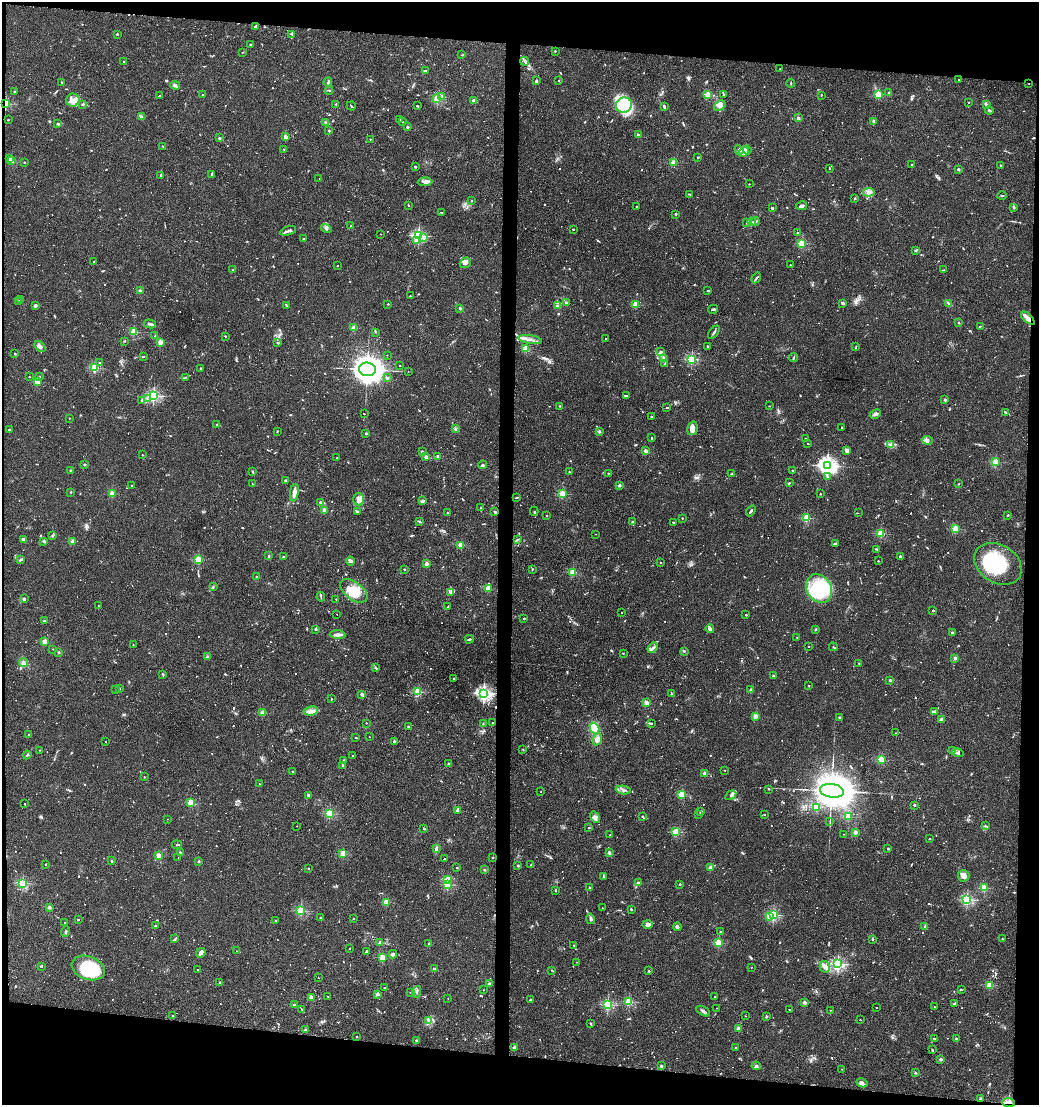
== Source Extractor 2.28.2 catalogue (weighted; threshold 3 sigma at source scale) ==
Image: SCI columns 188-4335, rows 1-4410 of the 4435 x 4410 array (HDU 1 of 3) = the unmasked area's bounding box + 8 px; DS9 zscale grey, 4 x 4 block average (1 PNG px = mean of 4 x 4 image px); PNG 1041 x 1107 px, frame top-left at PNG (2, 2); each listed source drawn as its Kron ellipse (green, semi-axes under 4 px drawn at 4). Shown black and unused: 11% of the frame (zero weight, under 2 of 3 exposures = <1% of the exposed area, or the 3 px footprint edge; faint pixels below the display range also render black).
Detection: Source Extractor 2.28.2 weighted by HDU 2 'WHT'. Background 0.0536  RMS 0.0051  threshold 0.023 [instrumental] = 3 sigma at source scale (4.5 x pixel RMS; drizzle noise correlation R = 1.50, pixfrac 1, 0.05/0.05 arcsec/px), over >= 5 px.
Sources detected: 1244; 10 too faint to see at this stretch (4 x 4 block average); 6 inside a brighter object's white glare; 49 cosmic-ray / hot-pixel residue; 3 long thin detections or spike segments (spike, bleed or trail) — neither listed nor drawn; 19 coinciding with a brighter row at this scale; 36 inside a brighter listed object's ellipse — not listed separately; of the other 1121, all 500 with FLUX_AUTO >= 1.94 (the completeness limit of this list) listed and drawn (621 fainter detections not listed), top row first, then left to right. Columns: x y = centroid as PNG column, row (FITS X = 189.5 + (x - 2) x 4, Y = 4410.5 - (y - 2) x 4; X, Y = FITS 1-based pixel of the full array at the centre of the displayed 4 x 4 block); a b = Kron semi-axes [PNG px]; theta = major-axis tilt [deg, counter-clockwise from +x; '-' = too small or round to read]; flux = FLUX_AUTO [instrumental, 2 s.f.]
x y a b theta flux
255 26 3 2 - 3.9
117 34 2 2 - 11
292 34 3 2 - 2.4
251 45 2 2 - 7.9
555 51 2 2 - 5.6
242 52 2 2 - 3.3
462 55 3 2 - 2.2
525 61 5 2 - 5
124 62 2 2 - 4.9
780 69 2 2 - 2.1
426 71 3 2 - 3.3
536 80 3 2 - 3.2
959 80 2 2 - 4.1
559 81 2 2 - 3.3
62 82 2 2 - 2.5
328 82 4 2 - 5.2
791 83 4 2 - 1.9
1029 83 2 2 - 6
175 85 5 2 - 6.3
329 90 4 2 - 3
14 92 3 2 - 3.1
889 93 3 2 - 3.6
708 94 2 2 - 100
878 94 2 2 - 180
203 95 2 2 - 2.2
724 95 3 2 - 2
821 95 2 2 - 4.2
159 96 2 2 - 2.2
442 97 2 2 - 74
437 99 2 2 - 160
73 100 6 6 - 21
474 100 3 3 - 10
969 102 2 2 - 3.8
6 103 2 2 - 260
83 104 2 2 - 2.6
336 104 2 2 - 6
986 104 3 2 - 3
624 105 8 7 - 54
351 106 4 2 - 3.1
417 106 3 2 - 2.6
720 106 6 4 35 14
664 107 3 2 - 7.3
989 110 4 3 - 5.1
141 117 4 2 - 17
798 118 2 2 - 35
400 119 2 2 - 11
8 120 2 2 - 2.1
874 121 4 2 - 8.8
326 122 3 2 - 2.3
403 122 2 2 - 2.3
58 124 2 2 - 6.1
407 127 2 2 - 9.3
329 131 2 2 - 13
638 135 2 2 - 28
286 137 2 2 - 68
219 138 2 2 - 23
370 139 2 2 - 3.5
163 146 3 2 - 2
284 149 2 2 - 2.3
739 150 5 3 - 7.4
747 150 5 3 - 7.1
744 152 6 2 31 6.5
698 157 2 2 - 2.9
10 159 2 2 - 5.7
12 160 2 2 - 90
24 162 2 2 - 5.9
673 162 2 2 - 96
912 165 2 2 - 2.3
1001 165 3 2 - 2.4
415 167 3 2 - 2.9
830 168 2 2 - 2.5
958 169 2 2 - 21
212 174 4 2 - 3
161 175 4 2 - 4
319 178 2 2 - 2
425 182 7 4 2 12
749 184 2 2 - 3.4
869 192 6 2 6 6.6
689 194 3 2 - 2
1002 196 5 2 - 3.5
855 199 3 2 - 2.5
472 201 2 2 - 3.2
408 205 2 2 - 4.1
802 206 5 2 - 9.6
637 207 2 2 - 5.8
1014 207 2 2 - 5.9
772 208 2 2 - 15
442 212 3 2 - 82
675 214 2 2 - 3.5
755 221 4 2 - 5.8
752 222 4 2 - 5.1
747 223 3 2 - 2.5
351 226 2 2 - 6.5
326 229 5 3 - 6.3
573 229 2 2 - 7.2
288 231 8 2 18 8
797 232 2 2 - 6.3
381 234 2 2 - 1.9
418 236 2 2 - 600
424 237 2 2 - 7.9
303 239 2 2 - 5
416 241 3 3 - 4.8
802 243 2 2 - 190
916 250 3 2 - 3.2
94 261 2 2 - 3.3
465 263 6 5 - 13
790 265 2 2 - 3
337 266 2 2 - 3.7
233 270 2 2 - 2.2
943 270 3 2 - 2.2
756 278 6 2 55 4.5
140 291 2 2 - 46
708 291 2 2 - 3.4
410 296 2 2 - 3.2
21 300 2 2 - 3.9
18 301 2 2 - 4.8
566 303 2 2 - 39
843 303 3 2 - 9.2
388 304 2 2 - 3.2
635 304 2 2 - 120
949 304 3 2 - 3.8
36 305 3 3 - 5
286 305 3 2 - 3.7
557 306 3 2 - 4.7
460 308 2 2 - 19
713 309 5 2 - 5
1028 318 8 2 -44 29
959 323 2 2 - 3.4
150 324 6 2 -13 8.5
980 326 2 2 - 2.3
354 328 2 2 - 86
134 332 2 2 - 160
375 332 2 2 - 3.5
714 332 7 2 54 5.5
155 336 3 2 - 2.9
225 336 2 2 - 2
605 338 2 2 - 42
530 340 12 2 -8 12
125 341 2 2 - 1.9
160 342 2 2 - 88
278 343 2 2 - 2
40 346 6 4 -42 10
708 346 2 2 - 2.4
856 346 3 2 - 2.1
526 349 2 2 - 140
661 351 4 2 - 3.7
15 354 2 2 - 8.8
387 355 2 2 - 2.2
143 357 3 2 - 2.3
663 358 4 2 - 4.9
793 358 4 2 - 4
692 359 2 2 - 330
99 363 2 2 - 3.6
665 364 2 2 - 2.3
400 365 2 2 - 2
95 368 2 2 - 240
201 369 2 2 - 3.6
367 369 8 6 -10 4700
408 371 2 2 - 13
29 377 2 2 - 4
39 377 2 2 - 2
185 377 4 2 - 3.2
387 378 3 2 - 7
37 382 2 2 - 97
626 395 4 2 - 160
153 396 2 2 - 520
147 399 2 2 - 2.3
945 400 2 2 - 18
141 401 2 2 - 2.1
560 406 2 2 - 7.2
770 406 2 2 - 3
667 408 3 2 - 120
1005 412 2 2 - 2.8
364 414 2 2 - 44
875 414 6 3 28 9.3
651 417 2 2 - 3.6
69 418 2 2 - 4.5
216 425 3 2 - 2.1
842 427 2 2 - 5.3
692 428 7 5 75 15
456 429 4 2 - 3.2
9 430 2 2 - 13
277 431 2 2 - 2.8
600 431 3 2 - 3.3
366 434 2 2 - 18
652 438 3 2 - 2.3
805 439 2 2 - 6.2
927 440 5 4 - 9.5
808 444 2 2 - 2.4
890 444 3 2 - 3.5
847 450 4 3 - 8.5
422 451 3 2 - 3.6
646 451 2 2 - 44
142 455 2 2 - 4.3
438 456 2 2 - 42
426 457 2 2 - 45
337 458 2 2 - 7.1
995 462 2 2 - 160
84 465 2 2 - 14
483 465 4 2 - 3.8
827 466 4 3 - 1200
71 470 3 2 - 2.5
792 470 2 2 - 5.3
253 472 3 2 - 3.7
569 472 2 2 - 4.2
608 473 2 2 - 4.2
732 474 3 2 - 2
828 477 2 2 - 8.5
285 480 2 2 - 9.9
789 483 2 2 - 2.5
253 484 3 2 - 2.2
959 484 2 2 - 2
132 485 2 2 - 3.4
619 485 2 2 - 29
71 492 2 2 - 3.2
294 493 9 3 81 19
112 494 2 2 - 110
562 494 2 2 - 180
820 494 2 2 - 7
516 497 4 2 - 2.1
358 499 6 5 - 13
422 501 4 3 - 7.5
321 502 4 3 - 6.1
481 507 2 2 - 6.9
325 510 2 2 - 71
357 511 4 2 - 7
534 511 4 2 - 2.6
751 511 6 2 51 4.9
495 512 2 2 - 4.8
448 513 2 2 - 8.1
858 513 2 2 - 2.8
1008 515 2 2 - 8.3
547 516 2 2 - 5.7
682 518 2 2 - 5.4
807 518 2 2 - 200
419 521 4 2 - 2.8
632 522 3 2 - 3.1
673 522 2 2 - 5.9
955 529 2 2 - 150
595 534 2 2 - 2.3
881 534 2 2 - 170
53 535 3 2 - 5.1
23 539 3 2 - 4.9
517 539 3 2 - 2
44 541 2 2 - 8.6
73 541 2 2 - 54
836 544 3 3 - 3.3
461 545 2 2 - 88
876 549 3 2 - 2
269 556 2 2 - 15
900 556 4 2 - 3.9
284 557 2 2 - 6.7
198 559 2 2 - 160
21 560 4 2 - 5.2
350 561 4 2 - 12
878 561 2 2 - 4.3
661 562 2 2 - 3.8
427 564 2 2 - 46
998 564 25 19 -32 200
404 569 2 2 - 9.3
532 569 2 2 - 2.3
573 572 2 2 - 150
256 577 2 2 - 3.4
213 587 2 2 - 2.1
488 589 2 2 - 110
819 589 15 12 -58 300
354 591 15 8 -37 60
451 592 4 3 - 7.9
321 597 5 2 - 3.1
24 599 4 2 - 4.2
336 599 2 2 - 3.7
98 606 2 2 - 4.5
448 607 4 2 - 2.1
933 610 2 2 - 11
622 612 2 2 - 130
337 615 2 2 - 6.9
746 615 2 2 - 10
524 618 2 2 - 9.5
44 621 3 2 - 2.6
316 629 2 2 - 16
710 629 4 2 - 8.9
816 629 3 2 - 3.1
952 633 2 2 - 13
338 635 8 3 -3 14
797 637 2 2 - 4.2
469 639 4 2 - 3.6
45 641 2 2 - 76
133 645 2 2 - 3.1
809 646 2 2 - 5.7
833 647 4 2 - 2.3
653 648 6 2 48 8.1
53 649 2 2 - 3.3
684 651 2 2 - 4.1
59 652 3 2 - 2.3
623 653 2 2 - 5.6
207 657 3 2 - 4.1
955 658 2 2 - 37
23 663 4 4 - 10
859 663 2 2 - 4.6
376 668 3 2 - 4.6
163 674 2 2 - 4.8
773 675 2 2 - 3.3
454 678 2 2 - 2.1
890 680 2 2 - 18
808 686 2 2 - 2.5
119 688 3 3 - 3.1
751 689 3 2 - 3.1
115 690 2 2 - 5.8
418 692 2 2 - 220
484 693 3 2 - 880
362 694 3 2 - 9.9
671 694 3 2 - 2.3
331 699 3 2 - 2
646 702 2 2 - 76
311 711 7 4 8 14
263 712 2 2 - 84
934 712 4 2 - 5.6
756 716 2 2 - 75
839 717 3 2 - 2.1
941 720 2 2 - 56
366 723 2 2 - 3.7
492 723 2 2 - 4.1
651 723 3 2 - 2.3
483 724 3 2 - 2.5
408 727 2 2 - 19
594 728 6 4 -60 38
896 733 2 2 - 3.5
29 735 2 2 - 20
369 737 2 2 - 3.4
356 738 2 2 - 6.1
597 739 6 4 70 19
105 742 2 2 - 2.2
395 742 2 2 - 33
39 750 2 2 - 2.7
523 750 2 2 - 2.5
953 751 4 2 - 3.7
958 753 6 4 -8 8.1
27 755 4 2 - 3.3
352 756 2 2 - 4.4
881 759 2 2 - 170
344 760 2 2 - 2.1
449 764 2 2 - 18
343 766 3 2 - 6.8
725 770 2 2 - 2.3
292 771 2 2 - 3.7
705 773 2 2 - 53
144 777 2 2 - 6.4
260 784 2 2 - 2.5
769 789 2 2 - 2
623 790 7 3 -7 9.2
832 791 12 7 -7 14000
541 792 2 2 - 2.1
682 794 2 2 - 150
308 795 2 2 - 23
731 795 6 4 31 8
190 803 2 2 - 150
25 804 2 2 - 2.8
914 805 2 2 - 17
817 807 2 2 - 180
458 810 2 2 - 46
701 812 2 2 - 31
329 813 2 2 - 260
698 814 2 2 - 2.1
765 815 2 2 - 2.7
642 816 2 2 - 6.1
595 817 6 4 -57 13
848 817 2 2 - 130
167 819 2 2 - 2.6
830 821 3 2 - 1.9
297 826 2 2 - 2
985 826 3 2 - 2.1
589 828 2 2 - 7.5
424 829 2 2 - 14
676 832 2 2 - 200
855 832 2 2 - 63
844 834 2 2 - 2.1
610 835 2 2 - 4
930 839 2 2 - 2.3
177 845 5 2 - 2.8
436 849 4 3 - 6.6
888 849 2 2 - 16
609 852 2 2 - 41
180 853 3 3 - 3.4
343 853 2 2 - 120
158 856 2 2 - 76
178 857 2 2 - 2.4
493 858 2 2 - 6.7
444 859 2 2 - 72
112 861 2 2 - 15
199 861 2 2 - 20
46 864 2 2 - 6.4
531 865 3 2 - 2.3
518 866 2 2 - 22
710 867 2 2 - 64
457 868 2 2 - 2.9
308 869 2 2 - 2.7
485 870 3 2 - 2.9
964 876 6 5 - 16
603 877 3 2 - 3.1
448 879 2 2 - 110
23 883 2 2 - 300
638 883 2 2 - 40
680 884 2 2 - 12
447 885 2 2 - 190
589 888 2 2 - 5.8
984 888 2 2 - 190
555 890 3 2 - 2.1
967 899 2 2 - 460
386 902 2 2 - 110
49 907 2 2 - 38
602 908 2 2 - 2
631 909 2 2 - 4.3
301 910 2 2 - 290
773 915 2 2 - 330
770 917 2 2 - 88
320 918 2 2 - 2.3
353 919 2 2 - 3.9
590 919 5 2 - 6.3
78 920 2 2 - 5.7
275 921 2 2 - 5.1
65 922 2 2 - 2.8
648 924 5 3 - 14
155 926 3 2 - 3.6
925 926 2 2 - 30
677 927 4 3 - 7.2
65 932 5 2 - 3.9
721 932 2 2 - 5.8
175 939 3 2 - 3.1
872 939 2 2 - 3.1
1002 939 2 2 - 4
380 943 2 2 - 42
718 943 2 2 - 180
429 944 2 2 - 12
574 945 2 2 - 5.7
349 949 2 2 - 2.2
236 951 2 2 - 4
366 951 3 2 - 4.1
201 953 5 3 - 11
393 954 4 3 - 4.8
382 957 2 2 - 140
576 962 2 2 - 3.2
838 964 2 2 - 550
41 966 2 2 - 15
751 967 2 2 - 1.9
825 967 6 5 - 15
88 968 17 11 -20 220
434 969 2 2 - 19
198 970 2 2 - 7.6
552 970 3 2 - 2.2
649 971 2 2 - 11
318 978 2 2 - 4.2
220 982 2 2 - 6
489 984 2 2 - 29
990 985 2 2 - 120
384 988 2 2 - 4
483 990 2 2 - 2.9
961 990 3 2 - 2
410 992 2 2 - 2.5
417 992 6 2 77 6.4
377 994 2 2 - 33
328 996 2 2 - 2
311 997 2 2 - 50
715 997 2 2 - 4.4
448 998 2 2 - 2
530 1000 2 2 - 9.5
629 1002 2 2 - 230
804 1002 2 2 - 52
608 1004 2 2 - 340
954 1004 3 2 - 4.2
294 1005 2 2 - 18
934 1007 2 2 - 2.9
717 1008 2 2 - 2.2
877 1008 2 2 - 110
302 1009 3 2 - 2.5
790 1009 2 2 - 60
830 1010 2 2 - 2.4
703 1011 7 3 -30 8.2
173 1015 3 2 - 2.1
745 1016 2 2 - 3.3
766 1017 3 2 - 3
429 1020 2 2 - 12
860 1020 2 2 - 2.4
591 1023 3 2 - 2.3
738 1028 4 3 - 7.5
306 1030 4 2 - 3.6
357 1037 2 2 - 7.9
934 1038 3 2 - 3.3
956 1039 2 2 - 21
416 1040 2 2 - 10
514 1047 2 2 - 45
736 1047 2 2 - 4.6
932 1050 2 2 - 3.2
941 1059 2 2 - 35
661 1066 2 2 - 25
756 1066 5 3 - 5.4
842 1069 2 2 - 3.3
915 1073 2 2 - 15
862 1083 6 4 -28 12
981 1099 2 2 - 33
1009 1102 6 4 -4 11
Overlapping masked pixels (flux is a lower limit): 4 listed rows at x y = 1029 83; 6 103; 1028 318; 1009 1102
Diffuse or blended objects may show on this block-average render without a row.